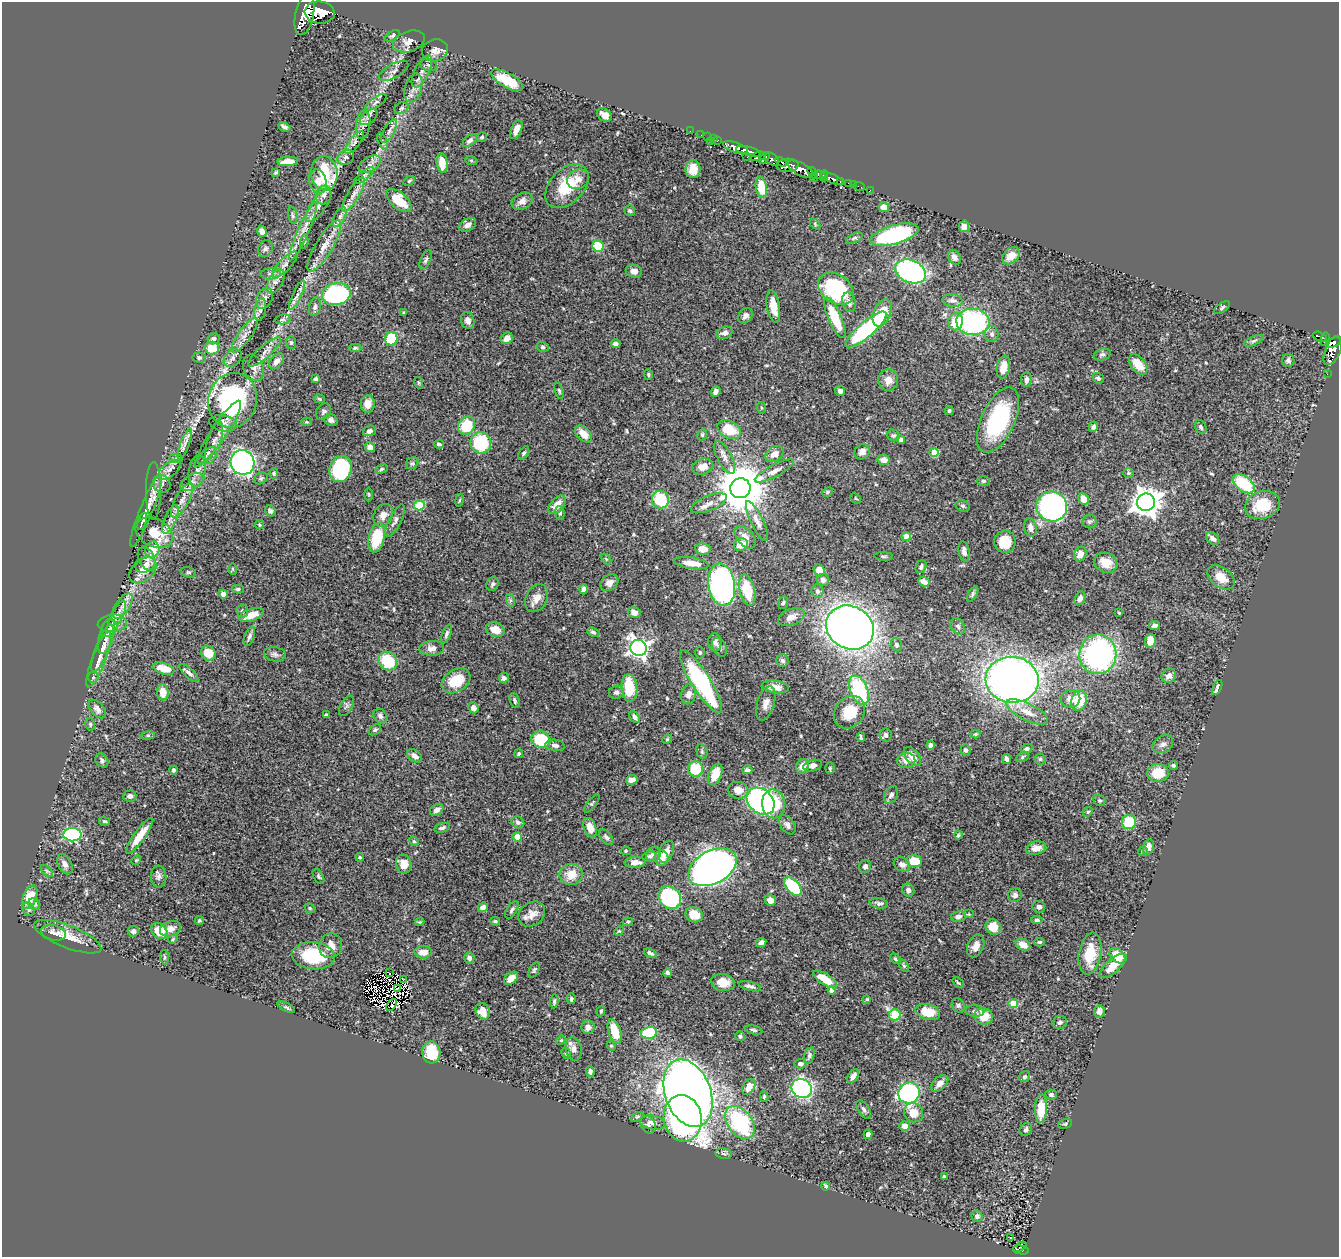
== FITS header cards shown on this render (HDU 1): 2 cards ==
NAXIS1  =                 1337
NAXIS2  =                 1255

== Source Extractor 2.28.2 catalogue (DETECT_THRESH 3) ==
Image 1337 x 1255 px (HDU 1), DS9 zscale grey, 1 PNG px = 1 image px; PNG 1341 x 1259 px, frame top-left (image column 1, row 1255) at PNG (2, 2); each listed source drawn as its Kron ellipse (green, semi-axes under 4 px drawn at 4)
Background 0.587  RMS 0.019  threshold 0.058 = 3 sigma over >= 5 px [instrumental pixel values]
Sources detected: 552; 4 with non-positive FLUX_AUTO (blend fragments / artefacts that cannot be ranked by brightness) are neither listed nor drawn; of the other 548, the 500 brightest by FLUX_AUTO listed and drawn (48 fainter detections omitted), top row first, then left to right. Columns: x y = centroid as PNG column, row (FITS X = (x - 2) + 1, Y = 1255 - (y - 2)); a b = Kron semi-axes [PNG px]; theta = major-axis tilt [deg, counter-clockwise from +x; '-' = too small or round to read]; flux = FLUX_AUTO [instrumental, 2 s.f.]
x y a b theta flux
320 12 15 11 -6 2300
305 14 21 9 78 2300
392 36 8 4 31 2.5
409 42 16 10 19 9.9
435 50 13 11 18 10
429 65 8 6 -15 4
394 71 16 7 28 6.4
422 71 17 7 64 8.8
507 80 18 7 -29 40
413 88 15 8 73 8.5
376 102 12 5 35 4.2
401 108 7 5 22 3
604 115 8 6 -38 10
369 117 10 6 40 4.4
363 125 14 7 82 6.6
284 127 6 3 -26 3.1
516 130 10 5 67 10
389 131 13 5 62 6
690 131 2 2 - 4.6
701 135 2 2 - 7.6
482 137 5 4 - 1.9
707 137 2 2 - 6
713 139 3 2 - 9.5
470 140 8 5 41 4.9
717 140 3 3 - 27
383 141 9 3 -68 2.1
710 142 3 2 - 32
354 143 14 5 52 5.3
735 147 13 5 -19 820
748 151 13 4 -14 580
758 156 8 4 16 200
346 157 9 7 31 4.7
747 157 2 2 - 47
764 158 6 4 49 230
772 159 8 5 -38 310
471 160 6 4 -19 1.6
288 161 10 4 3 13
781 162 6 3 -28 200
442 163 10 5 -83 20
370 164 12 7 33 6.6
788 165 11 7 4 630
693 169 9 7 90 13
801 169 14 6 -28 1100
276 172 4 3 - 1.8
324 173 17 13 -82 70
813 173 6 4 -53 240
820 175 6 4 -19 390
364 176 12 4 38 3.5
824 176 5 2 - 190
813 178 3 2 - 28
578 179 11 9 23 9.5
832 179 12 3 -24 160
318 181 12 8 -74 13
409 181 6 4 30 2
840 181 3 3 - 46
849 183 4 3 - 35
853 185 3 2 - 5.6
567 186 26 17 46 51
859 186 6 2 -19 6.5
761 187 10 5 -81 31
870 190 3 2 - 6.2
353 194 19 6 60 9.1
324 195 9 7 72 6.2
399 200 15 8 -41 36
522 201 11 8 26 7.9
318 206 19 7 54 10
884 207 5 5 - 14
630 211 5 5 - 3
293 215 9 4 -79 2.9
340 217 10 5 62 5.3
815 224 6 4 -48 1.7
468 225 9 6 31 6.4
964 226 6 5 - 11
262 231 5 4 - 5.1
303 232 31 5 66 15
894 235 25 9 16 170
854 238 9 4 24 2.7
304 242 7 4 83 2
324 246 29 8 59 18
598 246 6 5 - 46
265 248 9 7 62 3.9
1011 256 10 7 42 18
954 257 8 5 -59 5.4
426 260 10 5 65 3.3
285 265 17 6 47 7.9
634 271 8 6 -12 8
910 271 16 11 -23 240
271 274 10 5 5 4.9
276 281 13 7 62 7.6
836 289 19 14 -36 130
336 294 14 11 11 170
297 295 16 4 65 6.2
264 298 11 7 63 6.2
953 300 10 6 -10 5.4
849 302 10 6 -75 6.4
315 307 9 5 77 3.7
773 307 17 6 -80 17
1222 308 9 4 37 2.3
260 309 11 5 81 4.9
404 312 4 3 - 1.8
882 313 14 8 66 27
745 316 8 6 51 6.1
835 318 22 6 -66 55
283 319 8 5 6 2.7
468 320 8 6 -79 5.9
956 322 8 7 - 32
973 322 16 13 -4 200
866 329 26 8 40 170
725 333 8 6 19 5.6
992 334 8 7 - 4.4
245 335 20 6 55 11
1320 337 7 4 -28 110
507 338 6 5 - 7.1
214 339 6 5 - 4.4
391 339 7 6 - 57
1325 339 7 3 81 120
1254 341 10 4 23 3
291 343 6 5 - 2.4
1333 343 8 4 19 260
615 344 5 4 - 4.4
543 347 6 5 - 2.2
212 348 7 6 - 35
355 348 6 4 -1 2.3
1333 350 15 7 67 430
264 352 21 6 41 8
1102 354 9 6 16 3.7
199 358 6 5 - 2.3
233 358 10 7 44 6.2
1288 360 6 6 - 3.4
277 361 9 6 49 7.4
1138 364 12 7 -52 22
1003 367 11 6 78 18
253 368 14 10 -65 7.9
648 374 5 4 - 2
1327 374 2 2 - 4
1098 378 6 4 -36 2.6
316 379 4 3 - 3.3
888 380 10 10 - 12
1026 380 7 5 85 5.9
419 383 6 4 -73 1.5
559 391 8 4 -71 2.2
840 391 5 5 - 4.7
716 392 5 4 - 5.2
320 399 5 4 - 2.1
232 400 27 24 74 210
368 404 9 7 86 13
761 408 6 3 -82 1.4
949 411 4 4 - 2.2
323 412 9 6 51 3.4
331 420 7 5 -29 4.8
998 420 35 16 65 130
307 422 5 4 - 1.4
223 423 14 8 -9 6.1
467 426 9 8 - 47
1093 427 5 4 - 3.3
1201 427 7 5 -62 2.9
729 430 12 8 -29 41
369 431 6 5 - 4.6
219 432 37 8 56 20
583 434 10 6 -45 14
702 435 6 5 - 2.3
893 435 6 5 - 2.4
901 440 4 4 - 5.1
214 442 22 7 75 12
481 443 10 10 - 93
185 444 17 4 70 6.2
439 444 5 3 - 2.3
370 447 5 5 - 8.5
862 452 8 7 - 8.7
934 452 4 4 - 32
524 453 7 4 58 2.8
774 454 10 7 35 11
205 456 14 4 42 5.6
724 457 18 7 -62 9.2
176 459 7 4 -2 2.2
883 460 6 5 - 9.3
242 462 12 11 - 570
412 463 7 5 40 2.4
703 467 11 8 14 12
340 469 13 11 69 130
381 469 6 4 27 2.3
169 470 13 7 39 8.5
197 471 16 8 82 9.9
774 471 22 6 27 9.2
274 473 5 4 - 2
1128 473 5 4 - 1.9
261 478 7 5 26 2.6
984 481 6 4 0 2.3
192 482 12 7 32 7.3
162 484 9 8 - 5.8
1244 484 12 7 -38 65
740 488 10 10 - 6900
153 491 28 7 90 10
827 492 6 4 29 1.8
369 494 7 3 -89 1.4
856 498 6 4 -44 1.4
1084 499 6 5 - 15
182 500 19 7 61 12
459 500 6 3 81 1.5
660 500 9 8 - 64
1146 502 9 8 - 1700
709 503 19 7 23 10
419 505 5 5 - 76
557 505 11 6 48 15
1262 505 18 13 19 42
963 506 7 5 -16 2.5
1052 506 15 15 - 340
146 511 39 6 68 16
270 511 6 5 - 2.9
560 513 7 4 -83 2.3
383 515 12 9 64 8.6
170 519 15 6 65 7.7
142 521 9 3 70 4.1
395 521 18 6 63 5.8
757 521 22 6 -64 8.7
1089 521 7 7 - 3
259 525 4 4 - 1.6
1030 527 9 6 -80 7.2
154 533 20 14 -28 34
745 537 13 8 -48 9.2
906 537 4 4 - 27
377 538 15 7 77 55
1213 538 7 5 -42 6.3
1005 542 11 10 - 30
741 545 7 6 - 20
152 549 8 7 - 26
703 549 7 6 - 13
964 551 10 5 -80 6
1080 554 7 6 - 10
884 556 9 3 -3 2.2
147 559 13 8 -64 7.3
606 559 6 4 -45 1.7
691 563 17 6 -9 17
1106 563 12 10 -21 21
145 565 10 7 22 7.6
921 567 7 5 60 3.1
232 569 6 4 -90 1.6
143 570 15 10 42 20
819 570 6 5 - 16
188 572 8 5 -17 2.1
1221 577 15 10 -37 20
823 580 6 6 - 5.1
924 582 6 4 -21 9.4
609 583 10 7 38 8
492 584 7 6 - 3.1
722 585 21 13 -81 480
238 589 6 4 2 2.3
584 589 5 4 - 4.3
747 590 16 7 -76 48
817 591 6 6 - 3.3
223 594 5 4 - 6.7
973 594 8 4 58 2.4
537 598 15 10 64 12
1080 598 7 5 66 5.7
510 600 6 4 -71 2.2
783 603 6 5 - 2.2
123 606 14 7 56 8.7
242 611 6 6 - 3.8
634 613 6 5 - 9.8
1119 613 4 3 - 1.5
251 615 13 6 19 19
117 616 17 6 64 8.4
791 617 14 8 21 9.4
112 623 14 8 4 7.4
1155 625 5 4 - 4.5
958 626 9 6 -59 3.8
109 628 9 7 50 4.8
850 628 24 21 -29 1100
495 630 9 7 -18 15
593 632 6 4 -23 2.7
446 634 10 4 67 3.3
106 636 18 7 75 8.9
249 636 10 5 70 4.1
1150 641 7 5 83 20
715 642 9 6 -84 5
896 645 7 5 -72 3.7
719 647 10 6 -61 4.1
102 648 25 6 69 11
432 648 12 7 2 7.4
638 648 8 7 - 610
208 653 8 7 - 24
700 653 6 4 90 2
275 654 11 7 -9 4.4
1098 654 20 18 83 280
99 660 29 6 69 15
388 661 10 8 -41 62
782 661 6 6 - 3.7
164 669 11 5 -17 27
189 673 12 4 -42 5.3
1169 676 8 7 - 7.1
93 677 5 5 - 2.3
504 678 5 5 - 4.8
1012 680 26 23 -4 870
456 681 15 11 33 32
701 682 36 9 -58 180
775 687 13 6 -8 11
1217 687 8 3 65 5.5
629 688 14 8 -85 42
859 690 15 8 -67 120
163 692 8 6 -82 17
616 692 7 6 - 3.8
689 694 10 7 75 8.3
1070 699 10 8 10 9.7
515 700 8 4 -67 2.7
1079 701 10 7 70 41
766 704 18 8 72 9.7
346 706 11 6 62 3.7
473 708 5 5 - 7.1
97 709 11 6 -48 5.8
849 712 17 14 50 40
1027 712 23 8 -26 17
326 715 4 3 - 1.9
380 716 8 6 -50 4.4
635 717 7 4 -51 4.5
90 724 6 4 -78 2
375 730 7 5 35 2.4
975 734 5 4 - 1.5
886 735 6 6 - 4.2
148 736 7 4 8 1.9
861 737 5 2 - 1.9
541 739 9 8 - 68
667 739 5 4 - 1.4
1163 744 11 8 29 6
555 745 10 5 -9 4.7
931 745 4 4 - 3.9
1026 749 6 5 - 4.1
965 750 6 5 - 2.7
702 751 7 5 -72 2.3
518 754 4 4 - 2.1
415 756 8 5 -37 7.8
912 757 11 6 -51 11
1022 757 7 4 30 2.1
1007 759 5 3 - 3.8
1040 759 5 5 - 2
102 760 7 6 - 3.9
906 760 9 7 8 9
1173 765 4 3 - 2.6
802 766 7 6 - 14
813 766 9 5 15 6.6
830 768 6 5 - 1.8
696 769 7 7 - 45
173 770 4 4 - 3.9
747 770 5 4 - 3.7
1158 773 11 9 5 30
715 774 11 6 65 24
632 780 6 4 25 7.2
738 790 10 8 -14 12
891 795 9 6 61 5.5
130 796 6 5 - 5
1099 800 6 5 - 2.5
761 801 15 12 -41 270
592 803 11 4 53 2.2
773 804 14 11 -87 63
437 810 7 5 33 7.6
1088 812 5 4 - 2
105 821 5 3 - 1.8
518 822 6 5 - 3.6
1129 822 7 7 - 50
787 825 11 6 -57 5.4
442 828 8 4 16 3.5
590 828 10 6 -69 14
72 835 9 7 -2 180
958 835 4 3 - 2.1
140 836 22 5 54 23
518 837 4 4 - 25
606 837 9 5 -49 3.7
414 841 5 4 - 1.8
1148 847 8 5 74 8.9
1036 848 10 6 12 9.2
626 851 5 4 - 1.7
1143 851 5 4 - 2.6
666 852 11 7 67 9.2
653 855 7 7 - 5.6
649 856 7 5 11 2.8
360 857 4 3 - 2
661 858 7 7 - 18
136 860 5 4 - 1.7
914 861 8 6 -5 31
635 862 10 5 1 8.8
65 864 11 6 -62 7.4
403 864 9 7 -77 19
902 864 8 6 -27 5.8
865 866 7 6 - 5
712 867 26 16 28 1100
47 871 7 4 -45 2.4
571 874 11 10 - 21
318 876 8 5 -62 2.4
159 877 11 7 -86 5.1
793 886 11 6 -49 77
908 890 6 6 - 3.9
1015 895 7 6 - 4.3
30 897 12 7 68 32
670 898 12 10 -48 130
770 900 5 5 - 11
879 903 9 5 -11 3.6
34 904 6 5 - 3.4
483 907 5 4 - 5.2
1039 907 6 6 - 4
310 908 5 4 - 2.1
29 909 7 6 - 3.1
512 910 10 5 58 3.4
532 914 14 11 36 12
969 914 5 4 - 1.5
694 915 9 7 -25 19
958 917 7 5 8 5
1037 920 6 4 -6 3.1
199 921 4 4 - 2.3
495 921 5 3 - 1.8
420 922 5 3 - 1.5
628 922 5 4 - 1.7
993 927 8 7 - 19
170 929 11 7 19 8.5
133 931 5 5 - 3.5
159 931 9 7 -42 24
619 931 5 4 - 1.4
54 933 13 7 -15 9.6
68 937 36 11 -21 25
173 939 5 4 - 1.7
1039 942 5 4 - 2.3
761 943 5 4 - 4.4
1023 945 8 5 -28 12
331 946 12 11 - 14
976 946 12 8 67 10
423 952 8 6 -1 14
650 953 7 3 -25 2.8
1090 953 21 11 80 34
313 956 22 13 -5 66
1117 956 9 6 -42 29
164 957 7 3 -86 1.8
469 958 5 5 - 4.1
895 959 6 4 -50 2
904 966 7 4 -58 2.1
1113 966 17 6 41 17
534 970 8 5 61 2.7
389 973 3 2 - 2.9
668 973 4 4 - 2.9
511 978 8 5 43 9.8
403 979 3 2 - 1.5
825 979 14 5 -33 26
723 982 12 8 -11 16
958 983 6 4 -39 1.9
750 986 11 4 -15 4.5
397 988 3 3 - 1.5
832 990 4 4 - 13
571 999 5 4 - 2.6
867 999 4 4 - 1.4
554 1001 7 4 85 2.7
1013 1004 4 4 - 39
392 1005 7 2 55 2.1
958 1005 7 6 - 2.8
286 1007 9 4 -26 2.3
483 1011 8 6 -65 16
601 1011 5 3 - 1.9
975 1011 9 6 -6 3.5
1099 1011 6 5 - 6.7
928 1012 12 7 -15 27
895 1015 6 6 - 36
984 1016 9 8 - 24
1060 1022 7 6 - 4.3
588 1027 7 6 - 6.8
754 1030 9 4 -13 2.6
615 1031 12 6 -72 35
649 1033 8 5 11 73
740 1036 5 5 - 3.3
561 1040 5 4 - 1.4
611 1046 5 4 - 1.8
574 1049 12 8 -76 8.7
431 1052 11 9 -85 41
566 1053 5 4 - 2.1
809 1055 8 5 73 3.5
800 1064 6 5 - 5.1
590 1072 5 4 - 4.1
853 1076 8 4 57 6.4
1025 1077 6 5 - 3.3
940 1083 10 6 41 7.6
749 1087 8 6 58 13
802 1088 10 9 - 290
688 1093 35 23 -69 1600
909 1093 11 10 - 220
1051 1095 6 5 - 3.3
764 1097 5 3 - 2.2
1041 1109 14 6 88 27
864 1110 10 5 -58 3.9
914 1113 10 9 - 17
637 1117 6 4 28 1.9
683 1118 23 19 -82 340
652 1122 13 7 -12 7.3
740 1123 18 12 -53 130
1065 1124 7 4 16 1.8
648 1125 9 7 -56 4.4
904 1126 5 5 - 9.4
1026 1129 7 5 48 3
868 1134 5 4 - 5.1
724 1154 8 5 -13 2.9
944 1177 4 3 - 5.1
826 1186 4 3 - 2.4
977 1216 5 5 - 4
1011 1238 3 2 - 1.9
1020 1247 7 2 29 24
1021 1250 8 3 -11 89
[48 fainter detections neither listed nor drawn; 4 non-positive-flux detections neither listed nor drawn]